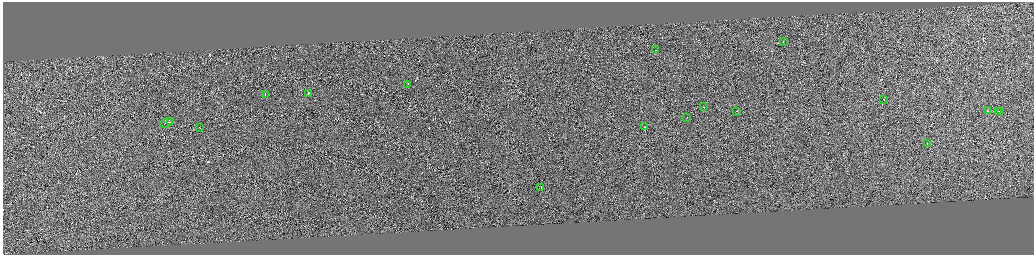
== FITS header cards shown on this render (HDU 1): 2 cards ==
NAXIS1  =                 4125
NAXIS2  =                 1009

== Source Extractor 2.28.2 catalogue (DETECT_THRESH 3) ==
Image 4125 x 1009 px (HDU 1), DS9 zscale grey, zoomed out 1/4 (1 PNG px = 4 x 4 image px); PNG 1036 x 257 px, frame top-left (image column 1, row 1009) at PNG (3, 2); each listed source drawn as its Kron ellipse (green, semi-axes under 4 px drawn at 4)
Background 0.285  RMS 3.9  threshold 11.6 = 3 sigma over >= 5 px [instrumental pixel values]
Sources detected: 266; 248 cannot appear on this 1/4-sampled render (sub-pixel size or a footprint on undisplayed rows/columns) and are neither listed nor drawn; the other 18 listed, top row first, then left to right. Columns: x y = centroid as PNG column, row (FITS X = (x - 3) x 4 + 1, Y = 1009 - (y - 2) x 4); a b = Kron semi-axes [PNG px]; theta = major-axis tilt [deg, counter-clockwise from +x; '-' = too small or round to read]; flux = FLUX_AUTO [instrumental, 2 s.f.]
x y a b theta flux
784 42 2 1 - 12000
656 50 2 1 - 11000
408 84 2 1 - 77000
309 93 3 1 - 27000
266 94 2 1 - 24000
884 100 2 1 - 22000
704 107 2 1 - 8000
737 111 2 1 - 12000
988 111 2 1 - 9200
999 111 2 1 - 9500
1001 111 2 1 - 15000
687 117 2 1 - 11000
171 122 2 1 - 13000
167 123 6 1 22 47000
645 127 2 1 - 18000
200 128 2 1 - 13000
928 143 2 1 - 23000
541 187 2 1 - 25000
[248 sub-pixel or undisplayed-footprint detections neither listed nor drawn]